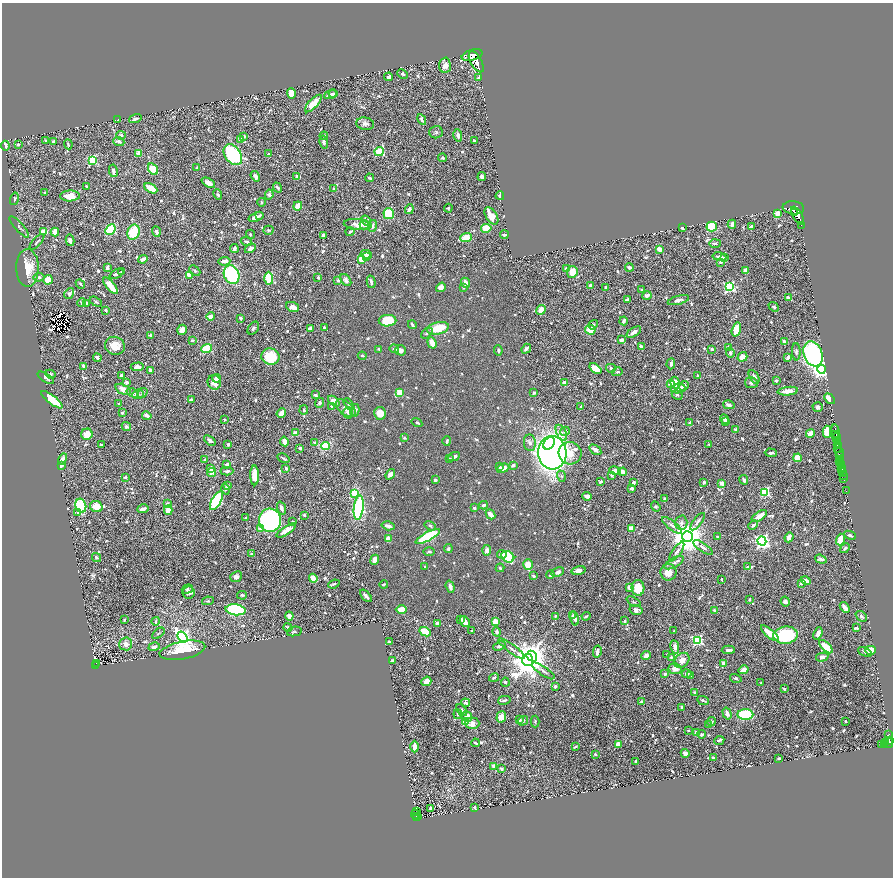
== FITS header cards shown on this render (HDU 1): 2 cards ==
NAXIS1  =                 1781
NAXIS2  =                 1751

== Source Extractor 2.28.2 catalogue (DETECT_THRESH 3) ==
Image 1781 x 1751 px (HDU 1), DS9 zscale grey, zoomed out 1/2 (1 PNG px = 2 x 2 image px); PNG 895 x 880 px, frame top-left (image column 1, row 1750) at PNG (2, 3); each listed source drawn as its Kron ellipse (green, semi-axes under 4 px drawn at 4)
Background 0.609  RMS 0.012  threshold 0.0345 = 3 sigma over >= 5 px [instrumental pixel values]
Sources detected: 1152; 42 cannot appear on this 1/2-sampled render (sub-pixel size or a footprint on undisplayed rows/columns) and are neither listed nor drawn; of the other 1110, the 500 brightest by FLUX_AUTO listed and drawn (610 fainter detections omitted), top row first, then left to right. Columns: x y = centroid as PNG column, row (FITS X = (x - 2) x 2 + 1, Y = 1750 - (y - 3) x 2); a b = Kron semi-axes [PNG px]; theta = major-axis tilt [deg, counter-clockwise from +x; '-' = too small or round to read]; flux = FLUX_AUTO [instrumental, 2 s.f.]
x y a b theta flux
472 55 11 5 15 3000
476 62 12 5 -61 3500
445 65 8 5 88 20
402 74 5 4 - 5.2
389 77 4 3 - 8.4
479 78 4 3 - 6
291 94 5 4 - 40
333 94 4 3 - 5.9
330 95 6 3 18 12
313 104 11 4 47 36
135 119 6 2 18 7.2
118 120 3 2 - 3.8
422 120 5 3 - 7.5
365 124 9 6 -7 9
436 132 7 6 - 6.2
121 135 4 4 - 5.8
458 135 6 3 -76 9.2
244 136 3 2 - 3.6
324 136 4 4 - 4.9
241 140 4 3 - 17
474 140 3 2 - 3.6
46 141 4 2 - 4.7
54 141 3 2 - 5.8
119 141 5 4 - 11
324 142 7 4 -78 5.4
18 144 3 2 - 5.3
68 144 5 2 - 3.8
5 146 5 3 - 13
379 152 4 4 - 130
139 153 4 4 - 22
269 154 3 2 - 5.1
233 155 11 8 -54 230
443 158 4 3 - 3.9
92 160 4 3 - 180
197 168 2 2 - 4.2
153 169 6 4 -57 68
113 171 6 3 -79 11
255 176 5 3 - 12
297 176 4 3 - 7.9
482 177 4 3 - 7.2
370 178 4 3 - 4
208 183 7 4 -28 18
86 186 3 2 - 3.6
151 188 7 3 -29 77
278 188 5 3 - 4.5
334 189 3 2 - 3.9
45 193 3 2 - 5.6
218 195 5 3 - 4
269 195 5 3 - 9.1
70 196 10 5 1 40
500 196 4 3 - 6.4
14 199 6 4 75 4.2
261 202 4 3 - 3.5
298 206 5 4 - 25
448 208 4 3 - 3.6
793 208 10 6 -5 2500
409 209 5 3 - 8.6
794 212 2 2 - 340
389 214 5 5 - 110
778 214 3 2 - 45
260 215 3 2 - 3.6
491 216 9 5 -58 44
798 216 10 4 -59 2200
256 217 8 3 20 13
366 220 5 4 - 8.7
358 224 14 5 -5 19
732 224 4 3 - 14
364 225 4 3 - 7.3
801 225 2 1 - 37
373 226 6 3 77 8.1
712 226 5 5 - 110
19 227 14 4 -48 6.5
751 227 4 2 - 8
486 228 5 4 - 55
682 228 3 2 - 4.3
110 229 6 4 47 130
268 230 5 4 - 3.6
44 232 4 3 - 34
55 232 4 3 - 29
133 232 8 6 70 80
156 232 5 3 - 7.8
350 232 5 2 - 4.2
250 234 5 3 - 3.8
504 235 4 2 - 7
323 236 3 3 - 15
466 238 6 4 21 47
70 240 6 4 -79 11
37 242 10 3 48 6
246 242 6 3 -22 5.3
715 243 6 3 1 6.7
250 248 6 4 27 8.8
234 249 4 3 - 9.3
659 249 4 3 - 20
366 254 6 3 -11 9.3
366 257 4 3 - 7.5
719 257 7 3 -10 12
724 257 3 3 - 7.4
143 259 5 3 - 11
362 259 3 3 - 70
224 261 6 3 3 19
721 262 4 3 - 6.5
107 267 4 3 - 9.3
629 267 4 3 - 8.2
27 268 19 11 -89 57
566 268 4 3 - 4.8
745 270 3 3 - 19
195 271 6 4 -42 4.5
122 272 4 3 - 4.1
572 272 6 5 - 42
116 274 7 3 26 7
189 275 4 3 - 24
232 275 9 7 -65 220
39 277 5 4 - 5.7
269 278 6 4 -88 100
318 278 3 3 - 4.5
48 280 5 4 - 31
338 280 3 3 - 8.3
346 280 7 4 -53 14
371 282 6 3 -75 7.3
465 283 5 4 - 17
80 284 5 2 - 3.8
110 286 10 3 -50 64
591 286 3 3 - 16
441 287 5 4 - 14
463 287 3 3 - 4.5
606 287 2 2 - 4.3
729 287 4 4 - 350
642 290 3 3 - 5.9
69 293 6 4 56 7
647 296 4 3 - 9.5
788 298 3 2 - 26
627 299 4 2 - 4.9
678 300 11 4 15 11
96 302 6 3 -32 4.4
82 303 4 3 - 7.3
86 303 3 3 - 4.7
293 307 6 5 - 15
774 307 6 3 -40 4.6
106 310 4 2 - 6.4
541 310 5 4 - 33
211 317 4 3 - 27
241 318 3 2 - 7.6
387 321 9 6 1 84
624 321 4 3 - 8.4
412 325 4 2 - 7.1
593 325 5 4 - 5.4
253 328 7 5 54 5
310 328 3 2 - 5.8
324 328 3 2 - 7.5
438 328 11 6 13 62
736 329 7 3 73 47
182 330 5 4 - 17
590 330 5 5 - 41
634 332 8 3 32 12
427 333 6 4 42 4.8
150 335 3 2 - 5.4
192 340 3 3 - 3.6
621 340 3 3 - 10
784 342 4 3 - 13
432 343 6 3 -70 37
115 346 10 9 - 39
641 347 4 2 - 6.2
207 348 5 3 - 110
729 348 2 2 - 24
379 349 3 3 - 4.7
394 349 5 3 - 3.9
526 349 5 3 - 8.4
712 349 2 2 - 7.1
401 350 5 5 - 12
498 350 5 3 - 5
796 352 8 4 -88 5.6
730 353 5 4 - 4.8
813 354 13 9 -70 520
362 356 4 3 - 4.2
270 357 9 8 - 91
742 357 5 4 - 23
97 358 4 3 - 12
788 358 4 2 - 12
671 364 5 3 - 7.1
83 366 4 3 - 7.2
137 367 7 4 2 14
611 368 5 4 - 4.5
595 369 7 4 -39 38
822 369 4 4 - 1600
150 371 3 2 - 9.3
617 372 5 3 - 3.5
50 374 5 4 - 4.8
122 375 2 2 - 9
698 376 3 2 - 4.7
754 377 7 4 -60 11
46 378 9 3 -32 5.8
216 378 4 4 - 9.4
776 380 3 3 - 5.2
126 382 4 3 - 6.1
214 382 7 6 - 30
564 382 3 3 - 13
675 383 6 4 -83 38
751 383 6 5 - 8.8
671 384 4 4 - 9.9
684 386 5 3 - 7.4
678 388 7 5 7 32
123 389 8 5 -25 22
788 391 10 3 6 27
399 392 3 3 - 44
133 393 6 4 -24 6.2
142 393 5 4 - 4.9
534 393 3 2 - 6.2
138 394 6 4 22 7
315 395 3 2 - 5.1
677 395 6 4 -29 4.6
830 399 6 3 -48 25
52 400 13 4 -38 68
191 400 3 2 - 6.9
334 401 7 4 -40 19
319 403 5 4 - 5.2
119 404 3 2 - 4.8
349 404 6 4 -61 5.1
729 405 6 3 -16 8.1
332 407 3 2 - 8.3
581 407 4 2 - 4.3
818 407 5 4 - 8.1
346 408 11 6 -38 15
304 410 5 3 - 5.8
355 410 6 4 78 11
122 413 3 2 - 5.3
281 413 5 3 - 35
348 413 6 4 85 5.2
380 413 6 5 - 25
147 416 5 3 - 13
224 419 3 2 - 4.3
724 419 5 4 - 7.9
725 421 4 3 - 4
417 423 5 3 - 4.4
690 423 3 3 - 6.9
126 427 5 4 - 3.6
735 430 3 3 - 6
565 431 5 4 - 6.6
827 432 6 4 -89 63
836 432 8 2 -80 580
295 433 2 2 - 37
561 433 8 4 -63 8.9
810 433 4 4 - 24
87 434 6 5 - 34
836 435 2 1 - 110
404 438 4 3 - 3.5
837 438 5 2 - 450
210 440 6 3 -41 8.1
284 441 5 4 - 16
447 441 4 3 - 3.9
837 441 2 1 - 130
315 442 4 3 - 4.4
530 443 8 6 -81 9.4
549 443 7 5 54 91
228 444 3 3 - 5.8
709 444 3 3 - 4.1
101 445 2 2 - 4.5
838 445 3 2 - 120
325 446 4 4 - 81
300 448 3 2 - 6.1
838 448 2 2 - 180
595 450 7 4 -34 14
839 452 5 1 - 190
552 453 17 14 -86 1600
570 453 11 11 - 66
771 453 6 2 -1 7.5
454 456 6 3 27 7.4
840 456 3 2 - 210
283 458 6 2 -28 4.2
798 458 4 4 - 61
63 459 6 4 60 13
449 459 3 3 - 4.5
840 459 3 2 - 65
204 460 3 2 - 4.5
839 461 2 1 - 95
841 462 3 1 - 160
227 464 4 3 - 6.1
513 465 3 3 - 7.8
841 465 3 2 - 390
61 466 4 3 - 5.5
500 467 3 3 - 4.7
842 467 2 1 - 180
210 468 4 4 - 14
286 468 2 2 - 14
503 468 6 4 20 18
842 469 2 2 - 94
227 471 6 3 2 5.1
615 471 6 4 -12 16
212 472 4 4 - 16
623 472 4 3 - 23
843 473 2 1 - 260
390 474 6 4 51 11
255 475 10 4 -89 44
612 475 2 2 - 20
561 476 6 3 -72 4.3
843 476 2 2 - 210
125 477 2 2 - 5
844 479 2 1 - 220
435 480 3 2 - 8.6
744 480 5 3 - 7
600 482 3 3 - 5.6
633 482 3 3 - 8.9
704 482 3 3 - 6.9
722 483 4 3 - 22
227 486 3 3 - 10
632 488 4 3 - 7.2
225 489 5 4 - 4.5
846 491 3 1 - 23
765 492 4 3 - 160
355 493 4 3 - 140
587 496 5 3 - 16
664 499 3 3 - 7.9
216 501 10 4 60 280
167 503 3 3 - 3.6
483 505 4 3 - 7.2
81 506 7 5 -76 160
96 506 6 5 - 32
656 506 5 4 - 3.7
281 508 7 3 -70 11
359 508 12 5 82 380
474 508 3 3 - 5.3
143 509 5 3 - 11
168 510 5 4 - 23
77 513 3 3 - 3.9
490 514 5 3 - 30
304 515 3 3 - 4.1
759 516 9 3 31 25
246 518 3 2 - 5
270 520 11 11 - 730
293 522 4 3 - 3.8
698 522 10 3 52 6.3
681 523 7 6 - 9.2
672 525 12 4 -39 10
753 525 5 3 - 5.1
388 526 6 3 -15 11
430 526 6 4 -33 5.3
260 528 3 2 - 13
631 528 4 3 - 25
286 530 11 3 33 24
850 535 6 3 -24 5.6
687 536 5 5 - 6000
428 537 13 4 28 210
717 537 3 2 - 3.9
789 537 5 3 - 11
388 539 3 3 - 25
840 539 6 3 71 46
762 541 4 4 - 720
703 547 11 4 -34 8.5
845 548 5 3 - 5.9
448 549 4 4 - 4.7
487 550 5 4 - 12
429 551 6 3 0 4.2
677 551 11 4 56 8.2
251 554 4 3 - 5.5
502 554 5 3 - 8.4
96 557 5 3 - 4
508 557 7 5 -34 160
821 559 6 3 -18 6.8
375 560 5 4 - 16
674 563 11 4 29 8
528 565 5 4 - 34
425 567 3 2 - 4
747 567 2 2 - 14
500 568 4 3 - 5.5
578 570 7 4 15 14
558 572 6 3 30 8.5
668 572 8 8 - 29
550 575 4 3 - 8.6
533 576 4 3 - 4.2
236 577 6 5 - 11
313 578 4 3 - 29
722 579 3 2 - 3.5
806 581 5 3 - 18
801 583 3 3 - 7.9
334 584 6 3 22 3.7
384 584 4 2 - 4
450 587 6 3 -73 9.7
630 587 3 3 - 23
638 588 8 6 -87 51
187 589 6 4 17 3.7
188 592 6 6 - 9.4
242 595 5 3 - 3.8
366 596 7 3 -48 16
749 599 3 2 - 4.5
208 601 6 4 10 4.5
785 601 5 4 - 8.1
634 602 8 3 -28 3.9
845 607 6 3 -50 15
236 610 10 5 -7 350
401 610 5 4 - 45
636 610 6 5 - 14
715 611 4 3 - 8.8
573 615 4 3 - 7.2
289 616 4 3 - 16
555 616 3 3 - 3.5
586 616 4 2 - 4.8
861 616 6 4 -41 5.3
575 618 7 3 -76 16
461 619 4 3 - 4.1
124 620 3 2 - 4.1
156 621 4 2 - 4.1
495 621 4 3 - 24
624 621 2 2 - 5.3
465 622 6 4 -54 15
438 623 3 3 - 15
288 627 4 3 - 7.7
856 628 4 2 - 5.2
294 631 7 4 11 4.6
471 631 3 2 - 4.6
674 631 2 2 - 3.7
425 632 6 3 -26 52
497 632 5 3 - 7
158 633 7 3 38 3.5
770 633 11 4 -40 48
818 633 6 4 69 13
786 635 12 8 5 160
182 637 6 4 -53 790
697 640 4 4 - 300
389 641 3 3 - 5.2
126 644 6 6 - 18
499 646 6 4 22 7.9
154 647 6 3 16 9.9
675 647 7 3 -79 16
826 647 8 3 -44 52
512 649 16 3 -36 9.7
182 650 23 9 11 80
728 650 7 3 2 9.5
870 650 5 4 - 36
597 652 6 3 78 15
865 652 7 3 -24 5.8
667 654 2 2 - 3.8
532 656 6 5 - 2700
646 656 5 4 - 15
671 657 3 3 - 4.1
822 657 6 4 16 9.1
528 660 6 5 - 4900
682 660 8 6 45 23
392 661 3 2 - 8.2
96 663 2 1 - 23
724 663 3 3 - 28
95 665 2 2 - 73
675 669 6 5 - 19
744 670 5 3 - 22
543 671 13 3 -34 7.2
665 674 2 2 - 6.5
687 674 5 3 - 8.3
690 676 3 3 - 6.1
494 678 5 3 - 4.4
736 678 6 3 -17 4.7
426 681 5 4 - 18
505 682 4 3 - 4.5
761 683 3 2 - 3.8
555 686 4 3 - 5.4
784 689 2 2 - 7.4
694 692 4 3 - 3.9
504 700 6 2 13 6.2
703 700 6 2 -24 4.7
641 702 3 3 - 3.5
465 703 4 3 - 6.6
682 707 3 2 - 6.6
462 710 7 4 -53 6.3
727 713 6 3 -73 11
458 714 5 3 - 3.6
745 715 8 5 -3 140
467 716 5 5 - 18
501 717 5 4 - 25
520 720 4 3 - 7
465 721 3 3 - 130
523 721 5 4 - 3.9
845 721 2 2 - 4.6
535 722 6 3 89 3.8
711 722 5 4 - 6
472 723 7 6 - 17
709 725 3 2 - 4.6
688 730 3 2 - 3.5
697 733 3 3 - 19
702 734 4 3 - 3.9
888 735 3 2 - 140
719 740 5 2 - 3.9
889 740 2 1 - 93
475 743 4 2 - 4.5
885 743 3 2 - 190
889 743 5 4 - 680
618 744 4 4 - 17
882 745 3 2 - 43
884 745 3 1 - 64
415 747 6 3 89 19
575 747 3 2 - 4
685 753 4 3 - 11
595 754 3 3 - 4.5
713 758 2 2 - 3.6
779 758 3 2 - 5.2
635 761 2 2 - 7.6
494 766 4 3 - 4.2
501 769 3 2 - 6.8
474 807 2 2 - 13
431 808 3 2 - 9.7
417 812 2 1 - 19
415 814 4 1 - 78
418 816 3 3 - 110
416 818 2 2 - 76
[610 fainter detections neither listed nor drawn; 42 sub-pixel or undisplayed-footprint detections neither listed nor drawn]